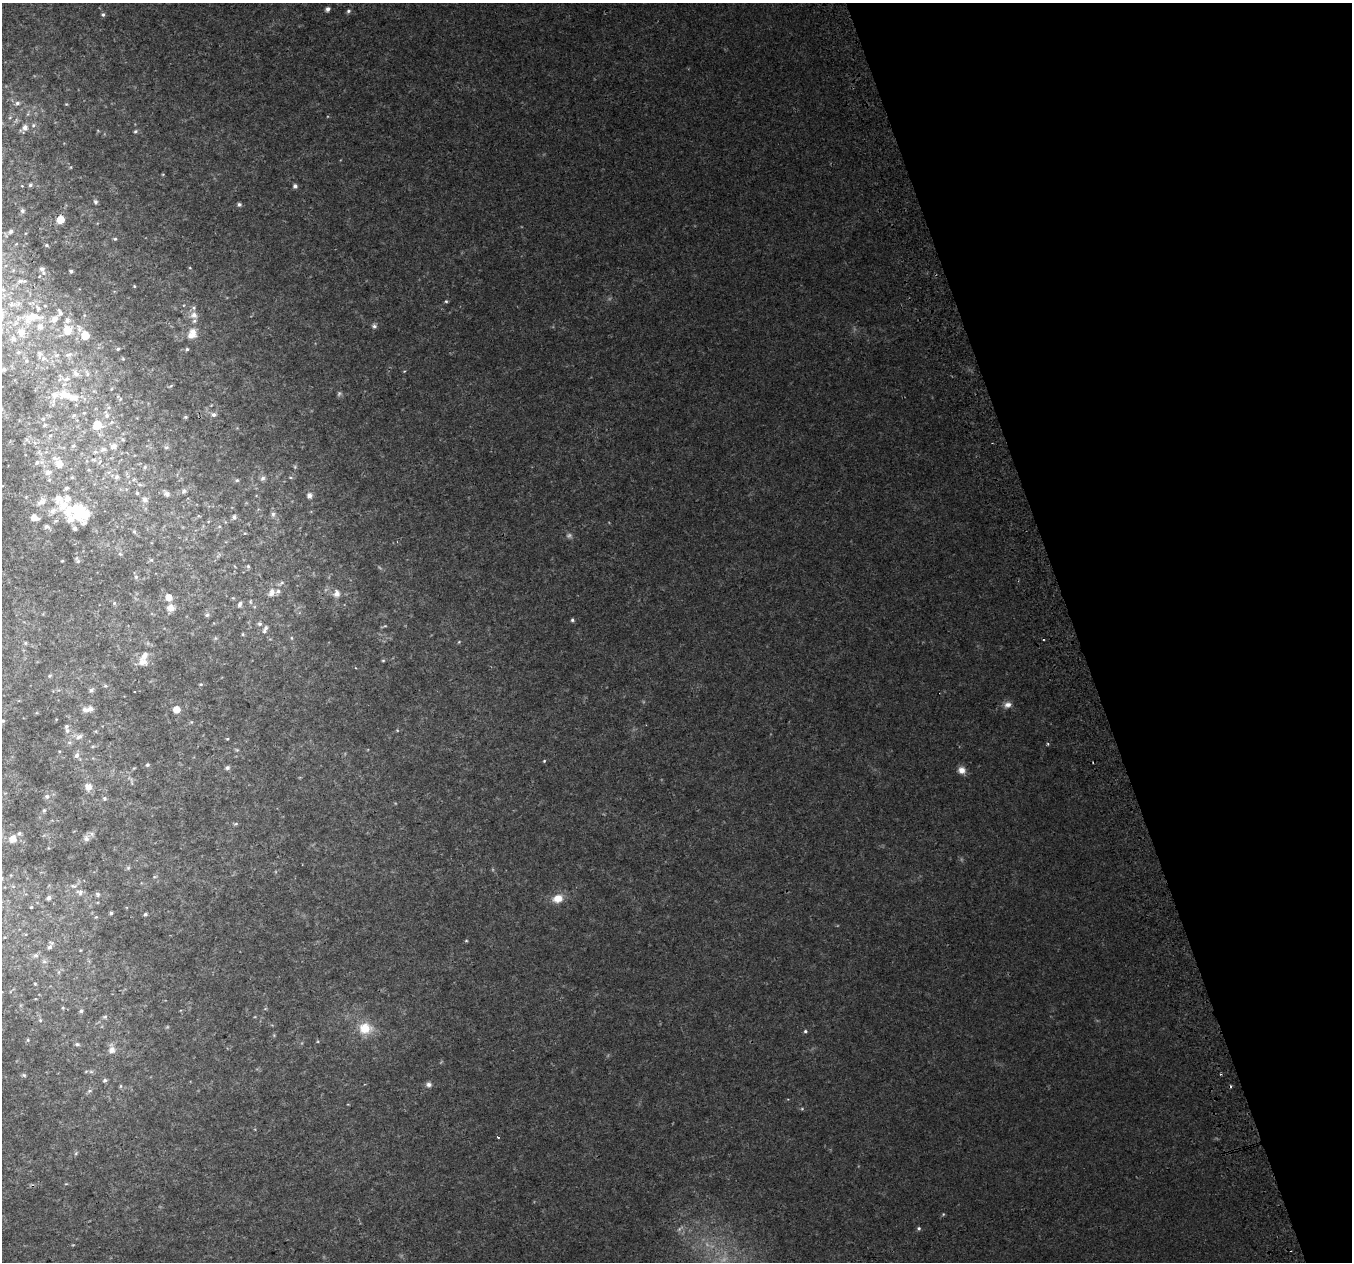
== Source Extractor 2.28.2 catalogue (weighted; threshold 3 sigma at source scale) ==
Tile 12 of 4 x 4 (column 4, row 3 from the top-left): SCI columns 4094-5443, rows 1395-2654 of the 5483 x 5253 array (HDU 1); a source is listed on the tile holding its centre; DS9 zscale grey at full resolution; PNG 1354 x 1264 px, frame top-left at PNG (2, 3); no overlay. Shown black and unused: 20% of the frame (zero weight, under 2 of 3 exposures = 2% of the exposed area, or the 3 px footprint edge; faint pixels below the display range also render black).
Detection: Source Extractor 2.28.2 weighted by HDU 2 'WHT'; one run over the whole footprint, this tile lists its part. Background 0.0243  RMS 0.0073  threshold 0.0329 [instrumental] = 3 sigma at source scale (4.5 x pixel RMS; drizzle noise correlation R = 1.50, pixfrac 1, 0.0396/0.0396 arcsec/px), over >= 5 px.
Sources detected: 225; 11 too faint to see at this stretch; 2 inside a brighter object's white glare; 2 cosmic-ray / hot-pixel residue — not listed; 27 inside a brighter listed object's ellipse — not listed separately; the other 183 listed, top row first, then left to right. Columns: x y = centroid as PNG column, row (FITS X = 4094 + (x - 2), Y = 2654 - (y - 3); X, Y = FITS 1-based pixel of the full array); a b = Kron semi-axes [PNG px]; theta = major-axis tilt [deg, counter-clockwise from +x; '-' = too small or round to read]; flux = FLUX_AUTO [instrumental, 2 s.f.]
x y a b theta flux
328 9 5 4 - 2.7
348 11 6 5 - 1.6
103 14 6 5 - 1.6
17 103 7 6 - 2.3
66 104 5 4 - 0.74
33 125 7 6 - 1.8
24 128 9 6 37 4.6
136 131 6 5 - 1.3
30 185 6 4 32 1.3
22 186 4 2 - 0.45
295 186 5 5 - 2.3
95 202 7 5 -57 1.5
239 204 5 4 - 1.8
22 211 6 6 - 1.6
60 219 6 6 - 12
11 231 6 4 67 1.7
115 239 5 4 - 0.99
46 245 5 4 - 1
190 268 4 3 - 0.56
42 269 7 7 - 2.8
71 271 3 3 - 1.5
21 281 13 5 4 2.6
134 286 4 3 - 0.72
3 290 6 3 -19 1
446 301 5 4 - 1
12 304 13 7 3 3.9
45 306 5 3 - 0.62
194 315 9 8 - 4.6
32 316 13 10 6 10
54 319 11 7 43 4.9
374 326 7 6 - 2
40 327 8 7 - 4.1
67 330 15 15 - 12
21 332 13 11 88 8.7
85 335 6 6 - 15
192 335 13 8 16 7.2
118 349 4 4 - 1.2
187 349 5 4 - 1.2
18 352 6 5 - 1.2
57 355 7 5 10 1.3
69 355 12 6 25 2.6
43 358 7 6 - 2.5
123 359 6 4 -2 0.85
26 361 6 6 - 1.5
4 369 4 4 - 1.9
404 371 5 3 - 0.59
76 373 11 7 -39 3.3
87 373 11 5 -72 2.3
66 379 10 7 20 3.7
171 386 7 3 36 0.86
339 393 8 5 73 1.5
72 397 25 10 -17 12
120 399 5 4 - 0.84
53 404 7 6 - 1.8
84 413 5 3 - 0.74
213 414 8 6 -7 2.7
74 415 7 5 43 1.5
107 415 10 7 -77 3.4
185 417 5 4 - 0.96
43 419 6 5 - 1.2
45 425 6 5 - 1.1
97 425 6 6 - 21
50 435 6 4 1 1.2
27 440 11 4 -49 1.5
73 446 7 6 - 1.6
114 446 9 8 - 4.1
166 447 7 5 -11 1.3
103 449 9 7 22 3
39 453 11 5 -38 2.5
93 460 10 4 -1 2.4
37 462 7 6 - 2.3
59 464 10 8 -68 8.3
145 467 6 5 - 1.2
48 472 10 8 23 4.5
72 477 5 5 - 1.1
117 477 7 6 - 2.4
290 477 5 3 - 0.76
262 478 7 6 - 2.1
237 480 5 4 - 1.1
140 485 6 4 -20 1.3
66 488 7 5 26 1.7
184 491 7 6 - 2.2
137 493 6 5 - 1.2
166 493 11 7 -45 2.6
309 495 6 5 - 4
145 499 10 9 - 3.8
43 502 14 10 -82 5.6
79 514 30 19 -13 32
273 514 7 5 77 1.8
34 517 7 5 -14 6.6
234 517 6 5 - 1.8
46 527 7 5 -13 2.4
134 531 7 5 -63 1.5
120 554 6 6 - 1.5
77 560 11 5 -66 1.8
151 560 6 6 - 1.4
62 561 3 3 - 0.68
248 566 5 4 - 1
136 577 6 6 - 1.6
271 592 12 8 64 4.9
336 594 12 10 84 5.6
169 597 6 6 - 6.9
233 598 5 4 - 0.7
250 601 5 4 - 0.85
114 603 5 5 - 1.3
240 605 7 5 68 1.9
171 608 10 9 - 5.5
207 615 6 5 - 1.5
572 620 4 4 - 1.3
260 624 6 6 - 1.5
265 629 10 5 69 2.7
243 634 5 4 - 0.96
215 638 6 5 - 1.3
291 638 6 4 -89 0.81
459 642 5 4 - 0.75
25 643 5 4 - 1.1
383 660 5 4 - 0.86
142 662 14 11 -15 6.6
50 676 5 4 - 1.1
201 684 5 4 - 0.82
105 686 6 5 - 1.2
91 690 6 5 - 1.7
1008 705 10 8 19 4.2
85 709 7 6 - 3.5
176 709 5 5 - 8.7
3 721 5 5 - 0.99
191 722 5 5 - 0.82
67 730 7 6 - 2.2
96 731 5 3 - 0.75
79 737 10 6 29 3.4
227 739 4 4 - 0.64
93 746 6 3 18 0.89
237 750 6 4 -42 0.92
77 755 9 6 58 2.6
544 761 4 4 - 0.74
147 765 5 5 - 1.3
134 768 5 4 - 0.77
227 768 6 5 - 2
962 770 9 8 - 4.9
131 781 12 4 -82 1.7
88 787 8 7 - 5.8
47 796 7 6 - 1.8
104 799 6 5 - 1.5
44 810 5 4 - 0.95
236 824 6 5 - 1.2
19 833 6 5 - 1.2
86 838 9 8 - 2.8
13 839 7 6 - 6.4
128 868 6 5 - 1.1
155 877 7 3 9 0.83
80 892 9 9 - 3.2
97 894 7 6 - 1.4
49 898 6 5 - 1.7
558 898 11 8 17 10
31 907 4 3 - 0.73
111 913 4 3 - 1.4
145 914 5 4 - 1.2
96 917 5 4 - 0.76
466 941 5 3 - 0.67
50 947 8 5 55 2.5
36 955 8 7 - 2.7
44 962 8 6 -2 2.3
59 972 7 4 89 1.4
35 984 5 4 - 0.8
63 1008 5 5 - 1
81 1011 6 5 - 2
104 1017 8 6 29 1.7
40 1020 5 5 - 1.3
365 1028 18 15 -4 16
805 1031 5 5 - 1.1
28 1040 5 5 - 0.94
317 1041 5 3 - 0.7
77 1044 6 5 - 1.9
112 1049 14 10 -89 5.9
24 1075 6 5 - 1.2
105 1080 6 5 - 1.7
428 1084 8 7 - 2.7
121 1086 6 4 89 0.97
89 1091 7 5 17 1.8
498 1137 3 3 - 1.1
76 1153 6 4 47 0.99
943 1214 5 4 - 0.77
919 1228 5 5 - 1.3
Unlisted compact peaks at least as high as the median listed source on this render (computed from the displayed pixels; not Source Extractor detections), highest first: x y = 1048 744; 71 167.